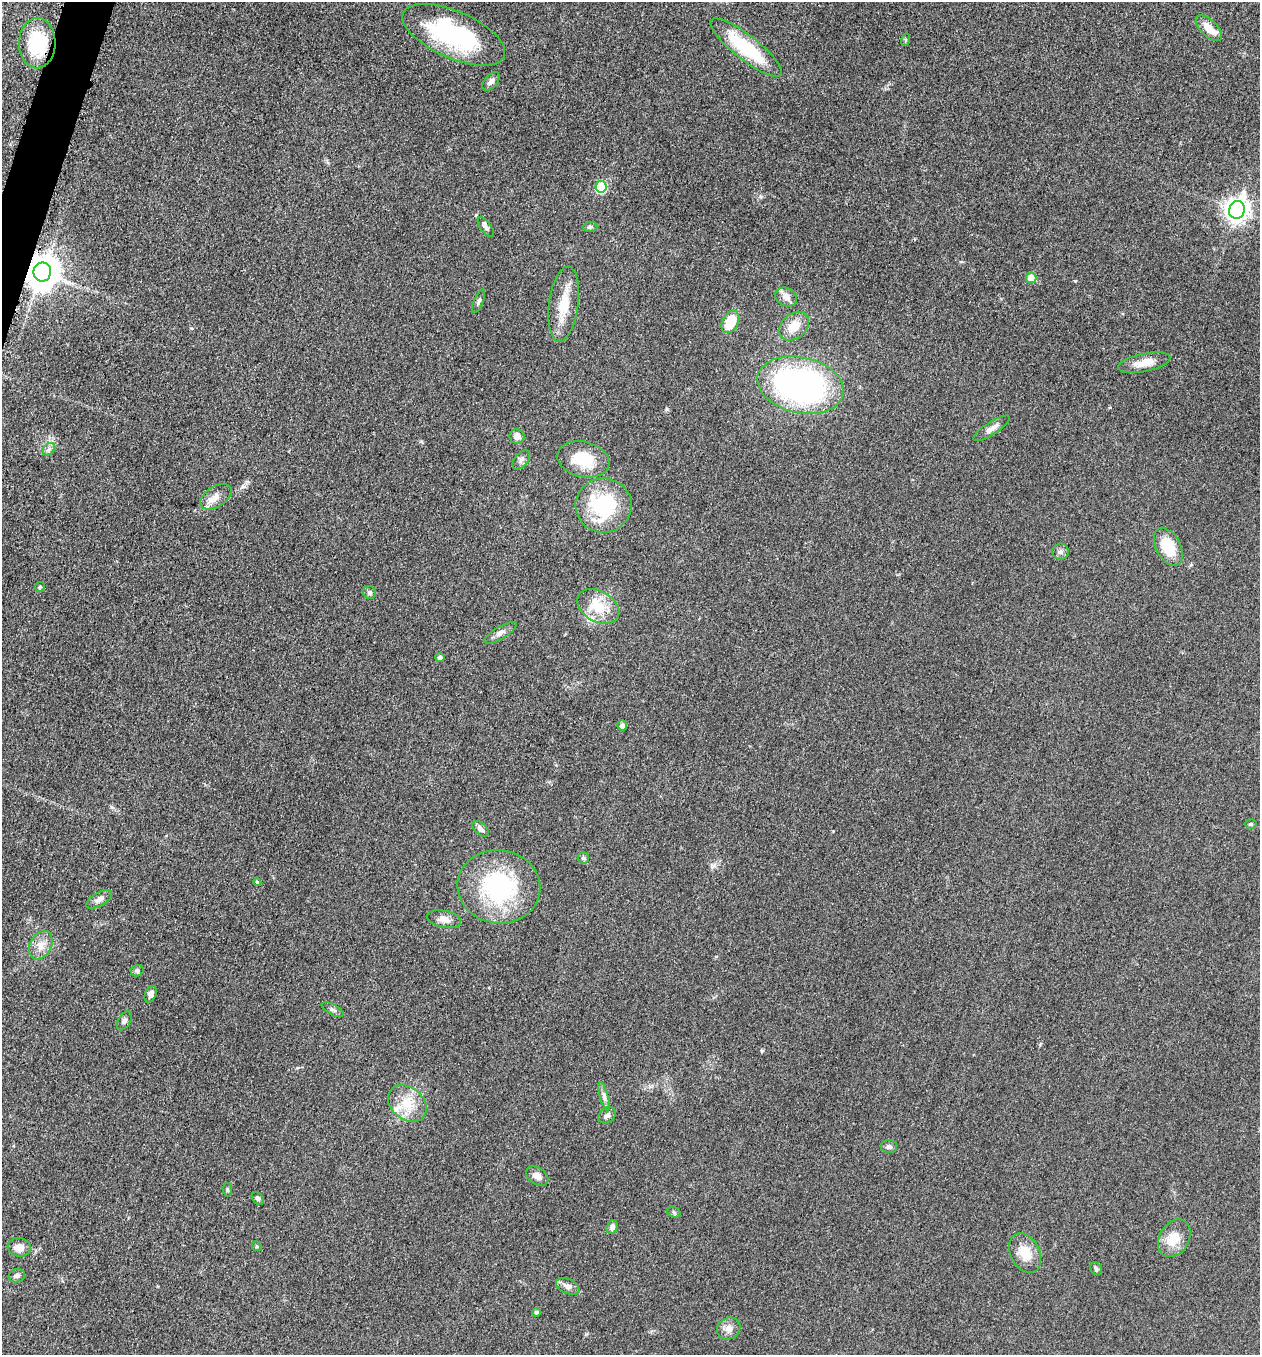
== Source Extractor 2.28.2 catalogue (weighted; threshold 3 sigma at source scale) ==
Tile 11 of 4 x 4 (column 3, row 3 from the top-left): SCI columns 2713-3970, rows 1371-2723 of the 5506 x 5462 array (HDU 1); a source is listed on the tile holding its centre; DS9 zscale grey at full resolution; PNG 1262 x 1357 px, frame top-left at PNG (2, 2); each listed source drawn as its Kron ellipse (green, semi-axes under 4 px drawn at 4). Shown black and unused: <1% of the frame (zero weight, under 3 of 5 exposures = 4% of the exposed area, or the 3 px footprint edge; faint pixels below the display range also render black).
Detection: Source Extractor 2.28.2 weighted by HDU 2 'WHT'; one run over the whole footprint, this tile lists its part. Background 0.0602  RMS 0.0063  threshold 0.0282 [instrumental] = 3 sigma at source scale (4.5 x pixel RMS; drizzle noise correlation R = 1.50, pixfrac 1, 0.05/0.05 arcsec/px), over >= 5 px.
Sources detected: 66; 2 inside a brighter listed object's ellipse — not listed separately; the other 64 listed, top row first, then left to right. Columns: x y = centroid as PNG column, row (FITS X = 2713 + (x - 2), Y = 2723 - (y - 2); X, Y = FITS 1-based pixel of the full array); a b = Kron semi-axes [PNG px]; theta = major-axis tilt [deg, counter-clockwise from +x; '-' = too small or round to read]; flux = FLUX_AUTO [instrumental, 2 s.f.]
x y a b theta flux
1209 28 16 8 -44 8.3
454 35 55 23 -24 75
905 40 6 4 72 0.72
37 43 25 18 89 38
746 47 44 12 -38 41
491 81 11 6 51 3
601 187 6 5 - 45
1237 210 9 8 - 490
486 227 12 5 -53 1.9
590 227 7 5 1 1.2
42 272 9 9 - 1300
1031 278 5 5 - 9
786 297 11 9 -30 4
479 301 12 4 67 1.7
564 304 38 14 82 17
730 322 12 8 61 17
794 326 17 12 40 9.9
1144 363 27 9 12 8.3
800 385 44 28 -13 180
992 428 21 6 33 4.1
517 436 7 7 - 4.2
49 449 7 5 46 1.8
583 459 26 17 -13 21
521 460 11 6 51 2.1
216 497 17 10 32 6
604 505 28 27 - 51
1168 547 20 12 -62 18
1060 552 8 8 - 2.1
40 587 5 4 - 0.84
369 593 7 6 - 1.5
598 606 22 15 -30 18
500 633 18 6 31 3
440 657 5 4 - 2.6
622 725 5 5 - 2.9
1251 824 5 4 - 0.9
481 829 10 5 -42 2.6
583 858 6 6 - 1.2
257 882 4 4 - 0.91
499 887 41 37 -8 73
99 899 14 6 30 3.6
444 919 17 8 -12 4.9
41 945 15 10 62 6
137 971 6 5 - 1.4
151 994 8 5 65 2.3
333 1010 12 5 -29 1.8
124 1021 10 6 57 1.8
604 1097 15 4 -75 2.3
407 1103 21 16 -40 14
607 1115 9 7 40 2.3
889 1146 8 6 -2 1.7
537 1176 12 8 -34 4.1
228 1190 7 4 -83 1
258 1198 7 5 -48 1.3
674 1212 7 5 -31 1.1
612 1227 7 5 71 2.3
1174 1238 20 15 59 12
257 1246 5 4 - 0.87
19 1247 12 9 -9 5.7
1025 1253 21 14 -62 11
1096 1269 6 5 - 1.2
17 1276 8 6 18 1.9
568 1286 12 7 -26 3.3
536 1312 4 4 - 1
729 1328 12 10 25 4.4
Overlapping masked pixels (flux is a lower limit): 2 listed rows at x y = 37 43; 42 272
Unlisted compact peaks at least as high as the median listed source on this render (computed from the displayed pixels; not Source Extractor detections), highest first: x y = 667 409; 1075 281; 762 1051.